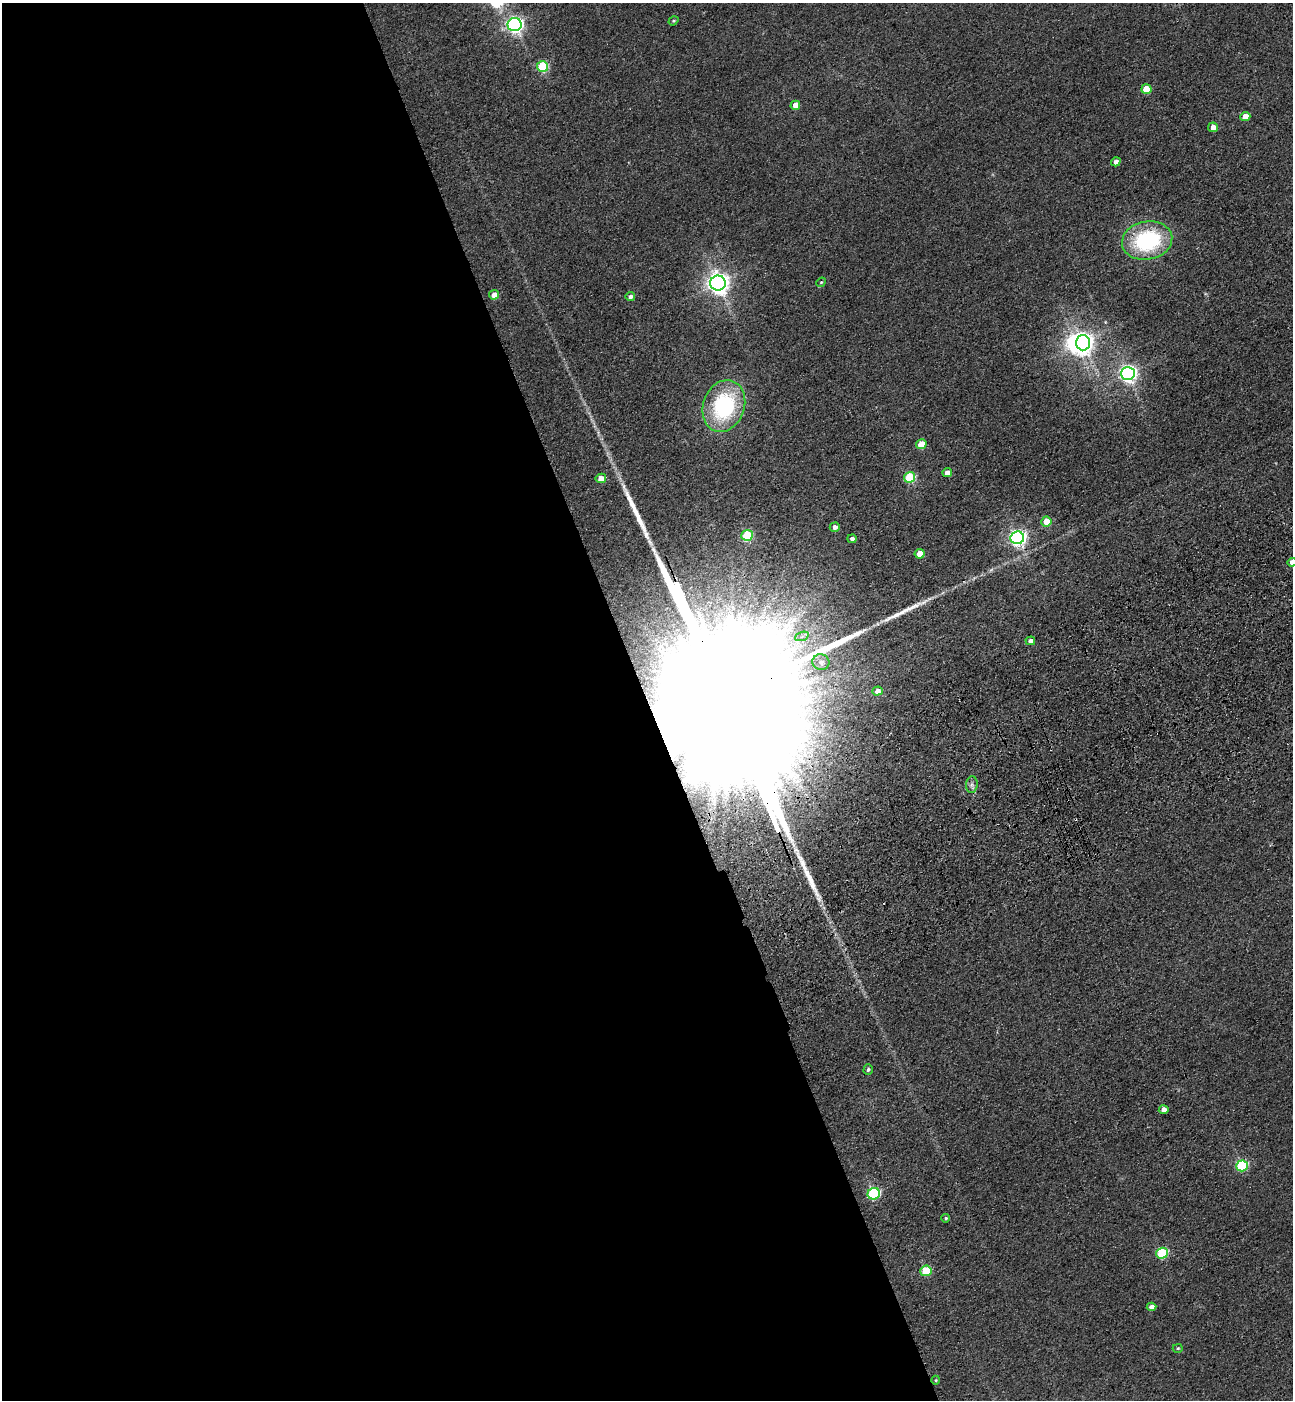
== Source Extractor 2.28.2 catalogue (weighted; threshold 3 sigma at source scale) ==
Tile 9 of 4 x 4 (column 1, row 3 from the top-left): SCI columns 347-1637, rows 1510-2907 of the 5727 x 5814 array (HDU 1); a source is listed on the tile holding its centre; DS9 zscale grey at full resolution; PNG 1295 x 1402 px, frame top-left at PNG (2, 3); each listed source drawn as its Kron ellipse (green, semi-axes under 4 px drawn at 4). Shown black and unused: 50% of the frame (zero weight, under 3 of 4 exposures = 6% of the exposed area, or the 3 px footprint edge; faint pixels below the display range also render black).
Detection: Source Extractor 2.28.2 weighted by HDU 2 'WHT'; one run over the whole footprint, this tile lists its part. Background 0.0395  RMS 0.0066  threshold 0.0299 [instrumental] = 3 sigma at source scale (4.5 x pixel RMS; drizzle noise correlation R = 1.50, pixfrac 1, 0.05/0.05 arcsec/px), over >= 5 px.
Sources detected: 50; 1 too faint to see at this stretch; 1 inside a brighter object's white glare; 1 cosmic-ray / hot-pixel residue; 5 long thin detections or spike segments (spike, bleed or trail) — neither listed nor drawn; the other 42 listed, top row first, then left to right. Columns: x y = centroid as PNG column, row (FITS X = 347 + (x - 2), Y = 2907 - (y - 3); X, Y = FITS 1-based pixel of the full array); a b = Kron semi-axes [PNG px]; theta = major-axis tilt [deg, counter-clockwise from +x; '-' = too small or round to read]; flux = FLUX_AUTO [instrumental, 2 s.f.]
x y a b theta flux
673 21 5 4 - 0.77
514 25 7 6 - 230
542 67 6 5 - 48
1146 89 5 4 - 14
795 105 5 4 - 8.4
1245 116 5 4 - 9.3
1213 127 5 4 - 5.4
1116 162 5 4 - 3.1
1147 240 25 19 11 69
821 282 5 4 - 0.78
718 283 7 7 - 480
494 295 5 4 - 6.7
630 297 5 4 - 2.6
1083 343 7 7 - 380
1128 373 7 6 - 280
724 406 26 20 70 71
921 444 5 5 - 17
947 473 5 4 - 5.4
909 477 6 5 - 42
601 478 5 4 - 6.7
1046 521 5 5 - 11
835 527 5 4 - 3.1
747 535 6 5 - 42
1017 538 7 6 - 260
852 539 4 4 - 2.2
920 554 5 4 - 10
1292 562 5 4 - 3.6
802 636 7 4 20 1.7
1030 641 5 4 - 3.3
821 662 8 8 - 3.3
877 691 5 4 - 4.2
972 785 8 6 83 2.1
868 1070 5 4 - 1.2
1164 1110 5 4 - 4.3
1242 1166 6 5 - 64
874 1194 6 6 - 83
946 1218 4 3 - 0.94
1162 1253 6 5 - 59
926 1271 5 5 - 28
1152 1307 5 4 - 3.5
1178 1348 5 4 - 0.85
936 1380 4 3 - 0.6
Isophote crosses this tile's border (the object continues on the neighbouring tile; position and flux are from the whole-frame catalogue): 1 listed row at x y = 1292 562